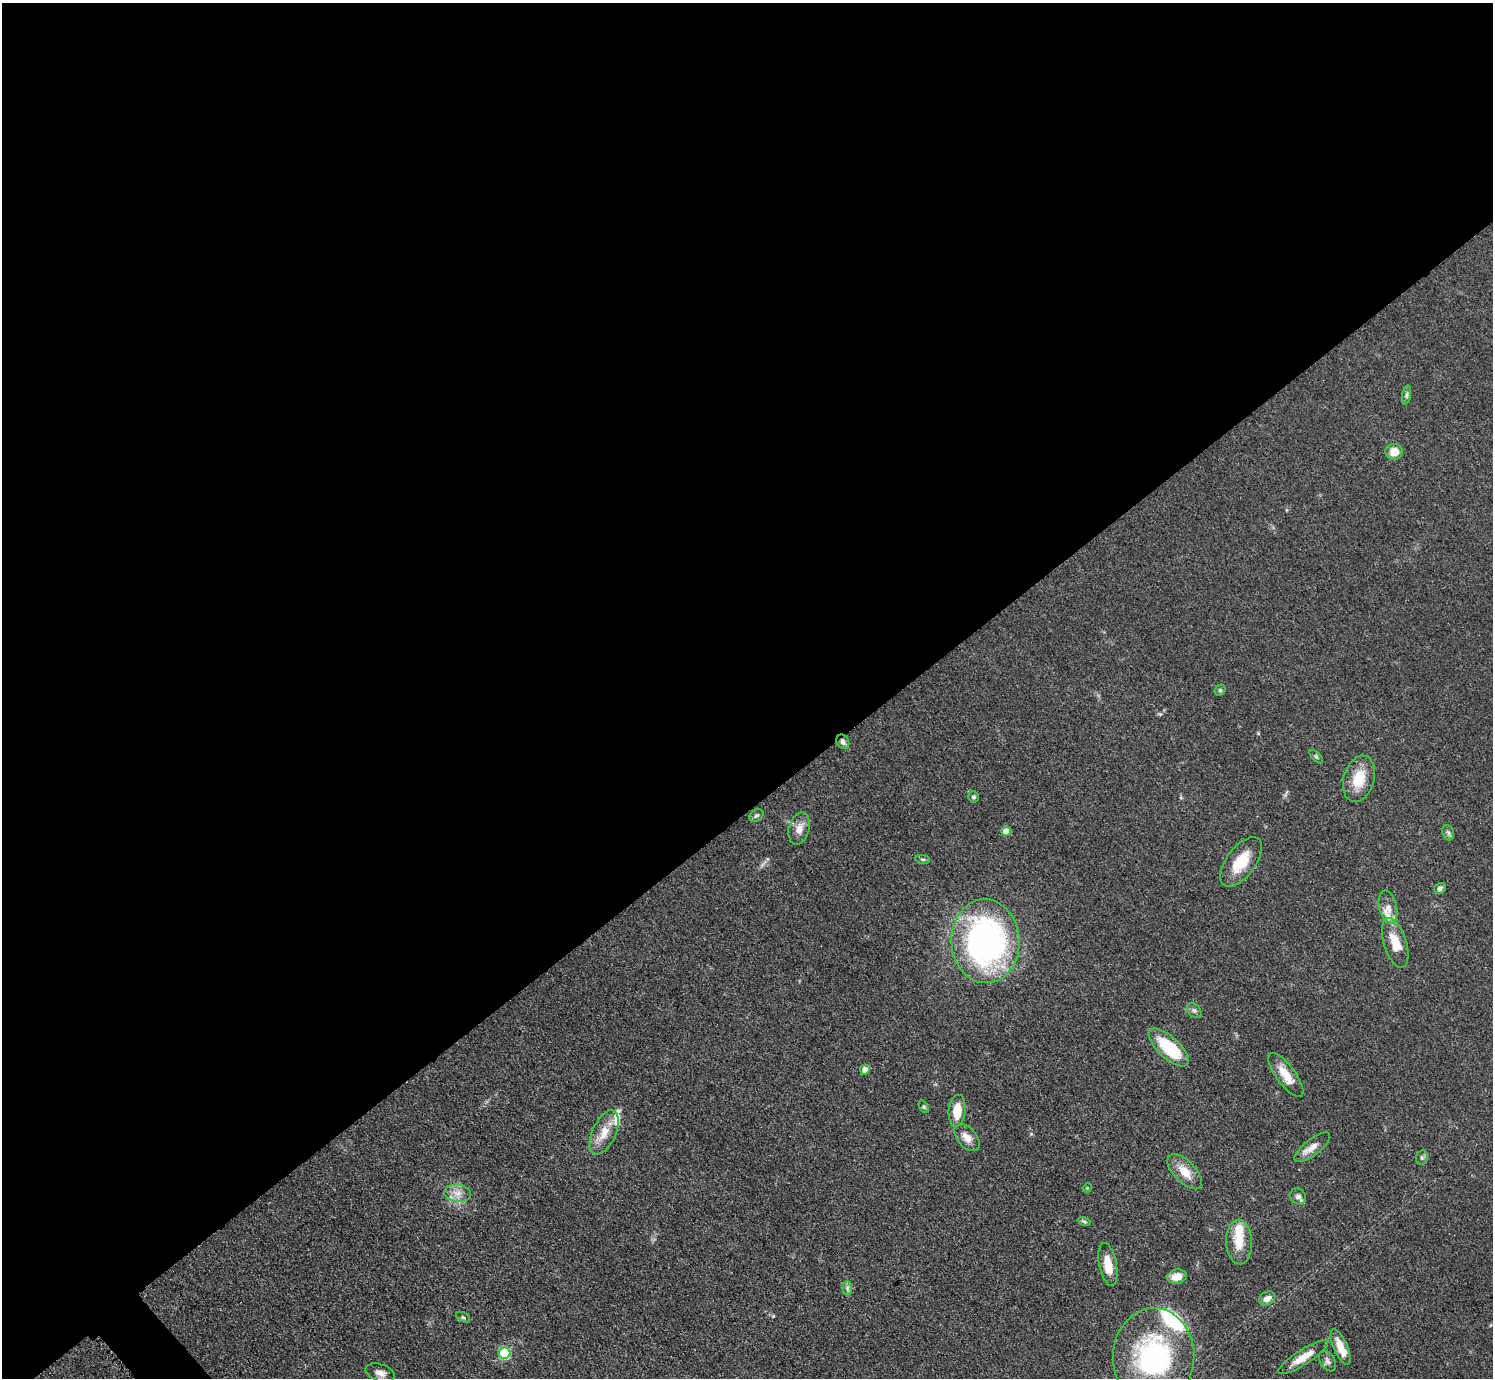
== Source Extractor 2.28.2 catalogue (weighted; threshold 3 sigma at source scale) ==
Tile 2 of 4 x 4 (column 2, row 1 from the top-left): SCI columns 1498-2988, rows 4432-5807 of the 5971 x 5968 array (HDU 1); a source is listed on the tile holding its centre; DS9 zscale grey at full resolution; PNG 1495 x 1380 px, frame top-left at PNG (2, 3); each listed source drawn as its Kron ellipse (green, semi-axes under 4 px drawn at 4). Shown black and unused: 59% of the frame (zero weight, under 3 of 5 exposures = <1% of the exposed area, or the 3 px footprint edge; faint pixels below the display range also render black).
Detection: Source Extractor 2.28.2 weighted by HDU 2 'WHT'; one run over the whole footprint, this tile lists its part. Background 0.0501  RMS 0.0052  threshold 0.0233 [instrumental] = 3 sigma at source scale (4.5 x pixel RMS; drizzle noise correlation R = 1.50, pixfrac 1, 0.05/0.05 arcsec/px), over >= 5 px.
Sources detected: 48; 4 inside a brighter listed object's ellipse — not listed separately; the other 44 listed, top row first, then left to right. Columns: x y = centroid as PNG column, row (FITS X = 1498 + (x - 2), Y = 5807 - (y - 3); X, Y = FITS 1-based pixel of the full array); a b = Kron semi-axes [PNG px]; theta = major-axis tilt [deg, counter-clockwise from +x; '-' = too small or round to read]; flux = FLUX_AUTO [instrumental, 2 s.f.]
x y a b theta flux
1406 395 9 4 79 1.2
1394 452 8 8 - 7.1
1220 690 6 5 - 0.83
843 742 7 6 - 1.7
1316 757 8 3 -45 0.71
1359 779 24 15 74 13
974 797 5 5 - 1.1
756 816 7 5 35 1.2
799 829 16 10 75 4.7
1006 831 5 5 - 6.6
1448 833 8 6 -68 1.3
923 859 7 3 -8 0.78
1241 862 29 14 53 15
1440 888 6 5 - 1.6
1388 907 17 9 -77 4.5
985 941 42 34 -87 160
1395 943 26 11 -73 11
1194 1011 8 6 -48 1.5
1169 1048 25 10 -43 26
865 1070 5 4 - 3.3
1286 1075 26 9 -53 9.5
924 1107 7 4 -59 0.74
957 1111 16 8 85 10
604 1132 24 11 65 9
967 1138 16 9 -47 5
1312 1147 22 8 38 4.8
1422 1158 7 5 70 1.2
1185 1172 22 11 -46 8.5
1087 1188 5 4 - 0.49
457 1193 13 8 -7 4.6
1298 1196 9 7 -47 2.6
1084 1221 6 4 -20 1
1239 1242 22 13 -87 11
1108 1265 22 8 -79 8.9
1177 1277 10 7 12 7.6
847 1288 7 4 -90 1.2
1267 1298 8 6 31 3.3
463 1317 7 4 -29 0.92
1341 1347 19 7 -67 8.5
505 1353 6 5 - 39
1153 1357 49 41 87 85
1303 1357 29 7 32 7.9
1328 1361 11 7 -57 2.1
380 1373 15 8 -18 3.9
Overlapping masked pixels (flux is a lower limit): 1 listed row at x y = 843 742